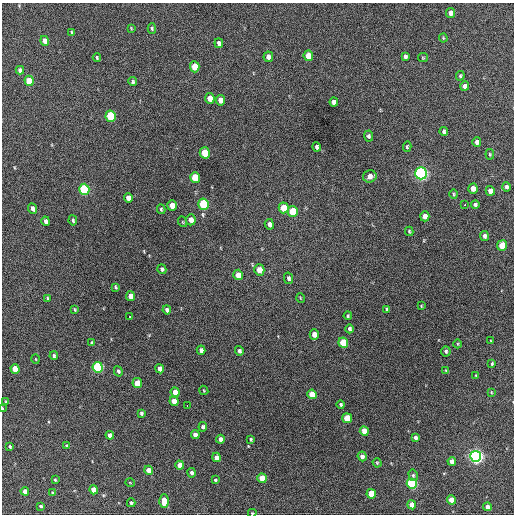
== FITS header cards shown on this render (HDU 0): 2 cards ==
NAXIS1  =                  512 / Axis length
NAXIS2  =                  512 / Axis length

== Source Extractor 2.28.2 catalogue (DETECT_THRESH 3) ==
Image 512 x 512 px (HDU 0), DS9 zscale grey, 1 PNG px = 1 image px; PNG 516 x 516 px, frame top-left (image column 1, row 512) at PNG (2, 3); each listed source drawn as its Kron ellipse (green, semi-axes under 4 px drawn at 4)
Background 393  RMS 19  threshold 58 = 3 sigma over >= 5 px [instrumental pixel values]
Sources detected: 133; all 133 listed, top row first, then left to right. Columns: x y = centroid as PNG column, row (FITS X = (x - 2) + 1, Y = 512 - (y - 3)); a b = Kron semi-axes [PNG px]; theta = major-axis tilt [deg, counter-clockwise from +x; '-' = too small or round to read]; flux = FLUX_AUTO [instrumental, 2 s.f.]
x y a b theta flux
450 13 5 4 - 5400
131 28 4 3 - 1100
152 28 5 4 - 2100
72 32 4 3 - 1700
443 38 4 4 - 1300
45 41 5 4 - 7100
219 43 5 4 - 4000
308 56 5 4 - 15000
405 56 4 3 - 2900
268 57 5 5 - 5400
97 58 4 3 - 1800
423 58 5 4 - 1400
195 67 5 5 - 23000
20 70 4 4 - 4100
460 76 5 3 - 1900
29 81 5 4 - 30000
133 82 5 4 - 2200
465 86 5 4 - 6300
210 98 5 4 - 14000
221 100 5 4 - 10000
334 102 4 4 - 5100
111 116 5 5 - 69000
444 131 4 3 - 3000
368 136 5 4 - 2800
477 142 5 4 - 5300
317 147 4 4 - 3200
407 147 5 3 - 1600
205 153 5 5 - 38000
490 154 5 4 - 1400
421 173 6 5 - 390000
370 176 7 6 - 8500
195 178 5 5 - 40000
506 187 5 4 - 3200
84 189 5 5 - 120000
473 189 5 4 - 8900
490 191 5 4 - 6800
454 194 5 4 - 1500
128 198 5 4 - 8400
204 204 6 5 - 92000
475 204 4 4 - 2500
464 205 3 2 - 3000
172 206 5 4 - 11000
32 208 5 3 - 4100
284 208 5 5 - 25000
161 209 4 3 - 1800
293 211 5 5 - 45000
425 216 5 4 - 8700
73 220 5 4 - 2500
191 220 5 5 - 8500
46 221 5 4 - 4800
183 222 5 3 - 1100
269 224 5 4 - 4800
409 231 4 3 - 1500
484 236 5 4 - 3600
502 245 5 5 - 26000
162 269 5 4 - 2800
259 270 6 5 - 12000
238 275 5 4 - 13000
289 278 6 4 -76 2800
115 287 4 3 - 1600
130 296 5 4 - 11000
48 298 4 3 - 1500
301 298 5 3 - 940
421 306 3 2 - 960
75 309 4 3 - 1300
387 309 3 3 - 1800
167 310 4 4 - 4300
348 316 4 3 - 1600
129 317 3 2 - 5500
349 329 4 4 - 2800
314 335 5 4 - 8600
491 341 3 3 - 1100
92 343 4 3 - 2100
343 343 5 5 - 46000
458 344 4 3 - 1100
201 350 4 4 - 4900
239 351 5 4 - 2900
446 351 5 4 - 2200
54 356 4 3 - 2700
36 359 4 3 - 880
492 364 3 2 - 1500
98 367 5 5 - 160000
15 369 5 4 - 21000
160 369 5 4 - 6100
118 371 5 4 - 2800
446 371 3 3 - 1700
476 375 3 3 - 960
137 383 5 4 - 21000
204 390 5 3 - 1100
175 392 5 4 - 12000
491 392 4 3 - 1200
312 394 5 4 - 19000
174 401 5 4 - 13000
6 402 4 2 - 1000
187 405 3 2 - 14000
341 405 4 4 - 2500
2 408 3 2 - 1100
141 413 4 3 - 2300
347 418 5 5 - 27000
203 427 4 4 - 3400
364 431 5 4 - 13000
110 435 4 4 - 6700
195 435 4 4 - 7300
415 437 4 3 - 3200
220 439 4 4 - 4800
251 439 4 3 - 1500
66 446 4 4 - 1800
10 447 3 3 - 1900
362 456 5 4 - 4500
476 456 5 5 - 480000
216 457 5 4 - 7100
452 461 4 4 - 8600
377 463 5 4 - 1500
180 465 4 4 - 11000
149 470 4 4 - 12000
191 473 5 4 - 3500
413 475 6 4 -76 2000
262 478 5 4 - 20000
55 480 4 3 - 1600
215 480 4 3 - 1800
130 483 5 3 - 880
412 484 5 5 - 160000
94 490 5 4 - 15000
25 491 4 4 - 7200
53 493 4 4 - 1600
371 494 5 4 - 29000
452 500 5 4 - 17000
164 501 7 4 -90 16000
131 503 4 4 - 2400
412 505 4 4 - 10000
41 506 3 3 - 2000
488 507 4 4 - 9600
252 513 4 3 - 1700
At the frame edge (FLAGS 8, measured only in part): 2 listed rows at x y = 2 408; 252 513